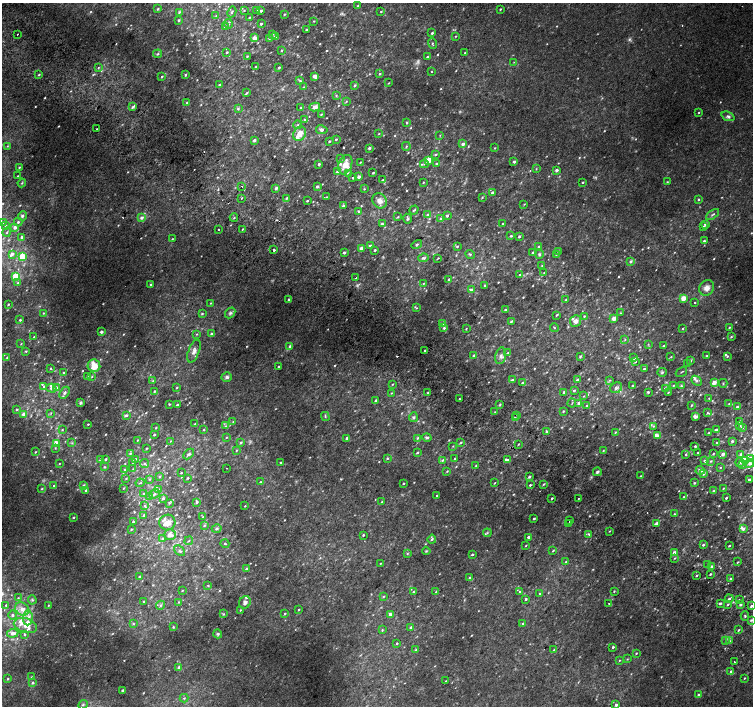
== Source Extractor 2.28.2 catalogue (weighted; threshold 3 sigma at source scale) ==
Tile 11 of 4 x 4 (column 3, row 3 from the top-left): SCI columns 3042-4543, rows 1673-3079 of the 6074 x 6092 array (HDU 1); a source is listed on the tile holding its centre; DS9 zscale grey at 2 x 2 block average (1 PNG px = mean of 2 x 2 image px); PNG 755 x 708 px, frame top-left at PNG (2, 3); each listed source drawn as its Kron ellipse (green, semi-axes under 4 px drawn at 4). Shown black and unused: <1% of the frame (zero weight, under 2 of 3 exposures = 2% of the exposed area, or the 3 px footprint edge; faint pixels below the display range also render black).
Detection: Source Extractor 2.28.2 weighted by HDU 2 'WHT'; one run over the whole footprint, this tile lists its part. Background 0.021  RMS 0.0081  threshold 0.0363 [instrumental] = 3 sigma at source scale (4.5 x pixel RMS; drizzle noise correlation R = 1.50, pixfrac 1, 0.0396/0.0396 arcsec/px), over >= 5 px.
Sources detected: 771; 19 too faint to see at this stretch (2 x 2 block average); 4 cosmic-ray / hot-pixel residue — neither listed nor drawn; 30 inside a brighter listed object's ellipse — not listed separately; of the other 718, all 500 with FLUX_AUTO >= 1.24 (the completeness limit of this list) listed and drawn (218 fainter detections not listed), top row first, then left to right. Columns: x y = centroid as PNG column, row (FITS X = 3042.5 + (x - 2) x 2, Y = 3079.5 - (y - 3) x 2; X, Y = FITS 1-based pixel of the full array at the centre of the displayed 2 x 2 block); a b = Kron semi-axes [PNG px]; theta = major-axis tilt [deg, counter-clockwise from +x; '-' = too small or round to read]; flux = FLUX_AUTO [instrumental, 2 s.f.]
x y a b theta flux
358 5 2 2 - 2
158 9 3 2 - 1.8
500 9 2 2 - 1.8
244 11 2 2 - 1.3
257 11 3 3 - 2
261 11 3 2 - 3.8
381 11 2 2 - 1.5
179 12 3 2 - 2
232 12 6 3 61 2.5
284 14 3 2 - 1.9
216 16 3 2 - 1.3
250 17 3 2 - 1.3
179 20 2 2 - 2.5
314 21 3 2 - 1.3
228 24 4 3 - 2.2
261 24 2 2 - 3.4
225 27 3 3 - 1.9
306 30 2 2 - 2.2
432 33 3 2 - 3.2
17 34 2 2 - 3.5
272 34 4 3 - 3.2
456 36 3 2 - 1.2
275 37 2 2 - 5.4
254 38 3 3 - 15
269 38 3 3 - 2.1
432 44 5 2 - 2
281 50 3 2 - 1.3
227 52 2 2 - 2.4
465 52 2 2 - 1.3
158 54 4 3 - 2.4
247 56 2 2 - 1.4
427 57 3 2 - 2.2
514 62 3 2 - 1.3
256 66 2 2 - 1.4
279 67 2 2 - 3.4
98 68 3 2 - 1.6
432 72 2 2 - 3.2
380 74 3 3 - 2.2
39 75 3 2 - 1.8
185 75 3 2 - 2.2
315 76 3 3 - 8.9
162 77 3 3 - 2.2
300 81 4 3 - 1.8
389 83 3 2 - 1.4
219 85 3 2 - 1.7
355 85 3 3 - 2.3
304 87 3 3 - 1.3
247 93 3 2 - 1.7
336 95 3 3 - 1.6
346 101 3 3 - 1.4
187 103 3 3 - 2.7
133 107 4 2 - 3.6
315 107 5 4 - 9.8
301 108 2 2 - 2.6
238 109 3 3 - 2.5
699 112 3 2 - 1.3
321 114 3 2 - 1.9
728 116 7 4 -21 4.9
305 120 4 3 - 2.8
407 123 3 2 - 3.4
298 125 4 3 - 2.3
97 129 2 2 - 3.3
322 130 6 4 -11 4.8
299 134 8 6 63 18
379 134 3 2 - 1.3
440 135 3 2 - 1.3
336 139 2 2 - 2.5
254 140 2 2 - 6.4
329 141 2 2 - 3.2
463 144 2 2 - 8.4
7 146 3 2 - 1.4
406 146 4 3 - 2.3
369 148 3 3 - 2.8
495 148 2 2 - 1.3
436 154 4 3 - 2.2
340 158 3 3 - 1.4
429 160 3 3 - 24
360 162 2 2 - 1.4
514 162 2 2 - 5.1
436 163 3 2 - 2.3
319 164 2 2 - 4.1
424 164 4 3 - 2.5
345 165 10 6 69 28
19 167 3 2 - 1.9
536 169 3 2 - 1.3
557 170 2 2 - 7.4
337 172 3 3 - 4.1
348 173 4 4 - 3.3
373 173 2 2 - 2.3
18 176 3 2 - 1.7
359 177 2 2 - 7.5
353 178 2 2 - 1.7
383 180 3 3 - 3.9
423 182 2 2 - 1.5
583 182 2 2 - 2.6
667 182 2 2 - 1.2
22 183 4 3 - 1.8
242 186 2 2 - 2.5
317 186 3 3 - 4
276 188 3 3 - 5
364 189 2 2 - 1.4
492 193 4 3 - 3.7
327 197 3 2 - 1.3
482 197 3 2 - 1.6
242 198 2 2 - 1.7
287 198 4 3 - 2.3
699 199 2 2 - 2.6
307 201 2 2 - 2
380 201 8 6 -51 12
524 204 3 2 - 1.4
343 206 3 3 - 3.3
414 210 4 2 - 2.1
358 211 2 2 - 3.6
713 214 7 3 37 3.3
428 215 4 4 - 5.3
22 216 4 4 - 5
447 216 3 2 - 3.3
398 217 3 2 - 1.7
142 218 3 3 - 5.7
234 218 4 2 - 1.5
440 218 3 3 - 2.3
408 219 5 3 - 3.4
3 222 3 3 - 1.9
18 222 4 3 - 3.5
382 224 3 3 - 5
503 224 2 2 - 2.1
705 224 3 2 - 4.9
5 225 3 3 - 1.9
15 227 3 3 - 8.2
703 227 3 3 - 4
218 229 2 2 - 7.4
242 229 3 2 - 1.5
7 232 4 3 - 2.5
511 236 3 3 - 2.4
519 236 2 2 - 3.1
22 237 3 3 - 4.1
172 239 3 2 - 1.4
704 241 2 2 - 4.3
417 244 5 3 - 2.9
370 246 2 2 - 5.6
457 246 3 3 - 2.2
539 246 3 3 - 2.5
361 248 4 3 - 5.9
274 250 2 2 - 38
375 250 2 2 - 3.2
558 251 2 2 - 3.3
344 253 2 2 - 6.4
533 253 3 2 - 2.5
12 254 4 3 - 7
470 254 5 3 - 2.3
539 254 4 4 - 3
556 254 2 2 - 2.2
22 257 3 3 - 62
423 258 5 3 - 3.5
438 258 3 2 - 1.3
630 262 4 3 - 3.8
542 266 3 3 - 2.2
544 273 3 3 - 1.7
520 274 3 2 - 3
16 277 3 3 - 91
356 278 2 2 - 1.8
449 279 2 2 - 4.1
18 283 4 3 - 2.2
423 283 3 3 - 1.5
151 285 3 2 - 2.8
484 285 3 3 - 1.7
707 288 8 7 - 12
471 289 4 3 - 3.4
683 298 3 2 - 28
566 299 3 2 - 1.4
288 300 4 3 - 2.2
694 302 2 2 - 19
211 303 3 2 - 1.3
8 304 3 2 - 2
416 308 3 3 - 1.7
505 310 2 2 - 3.5
43 313 3 3 - 1.5
230 313 6 4 49 4.6
620 313 3 2 - 1.5
202 314 3 3 - 2.3
557 315 3 2 - 2
584 316 2 2 - 1.3
614 319 3 3 - 11
20 320 3 2 - 2.6
511 321 3 2 - 2.6
576 321 6 5 - 9
442 324 2 2 - 7.7
729 327 2 2 - 1.6
444 328 2 2 - 3.4
554 328 4 2 - 1.3
683 328 3 2 - 1.7
466 329 4 2 - 1.3
101 332 2 2 - 6.5
197 334 3 3 - 1.6
211 334 4 3 - 2.4
34 337 3 2 - 1.9
731 337 3 3 - 2.2
625 339 3 2 - 1.3
21 344 3 2 - 1.2
648 344 3 2 - 1.4
290 346 4 3 - 3.6
663 346 3 2 - 1.8
425 350 2 2 - 2.3
26 351 3 3 - 1.7
194 351 12 5 70 10
508 353 3 2 - 1.6
474 355 3 3 - 2.7
501 356 8 5 78 7.4
580 356 3 3 - 2.4
706 356 2 2 - 1.5
727 356 3 3 - 2.5
7 357 3 2 - 1.4
671 357 3 3 - 1.3
634 358 2 2 - 3.8
690 361 3 2 - 4.4
635 362 3 3 - 2
688 364 3 2 - 2.4
94 366 6 6 - 29
278 367 2 2 - 3.6
50 368 3 2 - 1.5
644 369 3 2 - 2.3
63 372 3 2 - 2
662 372 5 4 - 2.6
681 372 6 2 32 1.4
87 376 2 2 - 1.3
92 377 3 2 - 1.3
227 377 5 5 - 4.9
577 379 4 2 - 2.6
512 380 3 3 - 4.5
610 380 3 2 - 1.5
153 381 4 3 - 1.9
697 381 6 4 -41 3.7
714 382 2 2 - 23
522 383 2 2 - 2.8
723 383 4 3 - 1.7
392 384 3 2 - 1.5
633 385 3 2 - 2.5
673 385 3 2 - 1.4
44 386 4 3 - 3.2
681 386 4 3 - 2.4
51 388 5 3 - 5.5
56 388 3 3 - 7
177 388 3 2 - 1.8
616 388 6 5 - 6.4
665 388 3 3 - 3.5
154 391 3 3 - 2.2
574 391 3 2 - 2.9
564 392 2 2 - 5.6
648 392 2 2 - 3.9
668 392 4 2 - 1.8
65 393 6 4 58 5.8
391 393 3 3 - 1.3
428 393 3 2 - 2
584 396 3 2 - 1.3
709 398 3 2 - 1.4
459 399 2 2 - 1.4
376 401 3 2 - 3.5
80 403 3 3 - 4.7
572 403 4 2 - 1.3
579 403 3 3 - 5.9
169 404 3 3 - 1.5
500 404 3 3 - 2.2
729 404 2 2 - 1.4
177 405 3 2 - 2.8
692 405 3 2 - 2
586 406 2 2 - 1.3
737 407 3 2 - 5.9
16 409 2 2 - 2.7
563 411 3 2 - 1.7
495 412 3 2 - 1.4
51 413 4 3 - 2
707 413 4 3 - 2.1
24 414 3 3 - 12
126 415 4 3 - 3.6
517 415 2 2 - 4
695 416 4 3 - 5.8
325 417 4 2 - 1.8
413 417 5 4 - 3.5
515 417 2 2 - 5.4
233 421 3 3 - 1.2
740 421 3 2 - 1.8
88 424 2 2 - 1.4
195 424 3 2 - 1.9
740 425 3 3 - 1.9
225 426 4 3 - 2.2
653 426 3 3 - 1.7
742 427 3 3 - 4.7
156 428 2 2 - 1.5
62 430 3 3 - 1.5
204 430 2 2 - 1.5
716 430 3 2 - 3.9
547 431 3 3 - 1.8
615 432 3 2 - 1.7
708 433 3 2 - 1.7
154 435 2 2 - 3.1
658 436 4 3 - 6.9
226 437 3 2 - 1.6
427 437 5 3 - 4.8
347 438 3 2 - 4.7
417 438 4 3 - 2
137 440 3 2 - 1.6
170 441 3 3 - 1.5
732 441 3 3 - 3.8
56 443 3 3 - 26
72 443 3 3 - 2.1
241 443 4 3 - 2.8
461 443 4 2 - 2.2
717 443 3 2 - 3.2
518 444 3 2 - 1.3
453 446 3 3 - 1.4
695 446 2 2 - 3.6
55 448 4 3 - 1.8
146 448 3 2 - 1.7
236 450 3 2 - 1.4
603 451 3 2 - 1.7
35 452 3 2 - 1.5
130 453 4 3 - 2
417 453 4 2 - 2.1
698 453 2 2 - 1.3
713 453 3 2 - 1.6
189 454 6 4 44 4.6
686 454 3 3 - 2.2
723 454 2 2 - 9.8
741 454 4 3 - 3.2
387 458 3 2 - 2.3
455 458 3 2 - 1.8
750 458 4 3 - 6.4
100 459 4 3 - 1.8
105 459 3 3 - 2.8
135 459 3 3 - 2.4
442 460 4 3 - 2.7
508 460 4 3 - 2.8
746 460 3 3 - 42
705 461 3 2 - 5.9
711 461 4 3 - 2.3
132 462 3 2 - 1.3
281 463 3 2 - 1.4
740 463 4 3 - 3.9
750 463 4 4 - 6.3
59 464 3 2 - 1.5
144 464 4 3 - 2.7
743 464 3 2 - 7.4
476 465 3 2 - 1.6
104 467 3 3 - 2
720 467 3 2 - 1.3
226 468 2 2 - 1.8
124 469 3 3 - 1.7
133 469 3 3 - 1.4
700 470 4 3 - 7.3
447 471 3 2 - 1.5
597 472 4 3 - 4.1
181 473 2 2 - 2.2
704 474 3 3 - 3.4
160 476 4 3 - 2.3
640 476 2 2 - 1.6
529 477 3 3 - 3.3
126 478 3 3 - 1.6
188 478 3 2 - 2
149 479 4 3 - 1.8
749 480 2 2 - 6.6
260 482 3 2 - 1.8
140 483 4 2 - 1.9
403 483 2 2 - 2.1
494 483 3 2 - 1.5
694 483 3 3 - 1.8
544 484 3 2 - 2
54 485 3 3 - 1.9
530 485 2 2 - 3.6
83 486 4 3 - 4.2
123 488 3 2 - 1.6
723 488 2 2 - 1.4
41 489 3 3 - 1.9
159 489 4 2 - 1.6
86 490 2 2 - 2.3
714 491 3 2 - 3
144 494 4 3 - 2.8
155 494 5 4 - 4.8
437 496 2 2 - 1.4
149 497 3 3 - 3.7
684 497 3 2 - 1.5
163 498 3 3 - 3.2
552 498 2 2 - 2.6
578 498 2 2 - 1.5
726 498 2 2 - 2.5
196 502 3 2 - 4.9
382 502 3 3 - 1.6
169 503 4 3 - 1.5
145 506 4 3 - 1.7
245 506 2 2 - 1.4
674 514 3 2 - 1.6
144 515 2 2 - 2.8
74 517 2 2 - 1.7
203 517 3 3 - 1.7
534 519 2 2 - 3.1
570 521 2 2 - 2
133 522 3 2 - 2.2
167 522 8 8 - 14
569 523 2 2 - 6.1
657 523 2 2 - 13
204 525 3 2 - 1.4
131 529 3 2 - 2.1
217 529 5 3 - 3.7
743 529 3 3 - 4.7
609 531 3 2 - 1.3
487 533 4 3 - 2.1
589 534 4 3 - 2.6
170 535 6 5 - 12
363 535 2 2 - 2.4
528 537 2 2 - 9
163 539 4 3 - 2.9
432 539 4 3 - 2.6
189 541 4 2 - 1.4
225 544 4 2 - 1.9
526 545 3 2 - 1.4
703 545 3 3 - 2.7
729 546 2 2 - 1.9
180 551 6 3 -44 3.5
426 551 4 3 - 2.1
553 551 3 2 - 1.8
674 553 3 2 - 11
407 554 4 3 - 1.6
472 554 2 2 - 3.1
675 558 4 2 - 1.5
566 562 3 2 - 1.9
738 562 3 2 - 1.4
380 563 3 2 - 1.3
707 565 2 2 - 2.4
712 566 2 2 - 7.5
246 569 3 3 - 3.1
710 574 3 2 - 2.2
697 575 2 2 - 1.9
139 577 3 2 - 2.2
470 578 2 2 - 4.7
730 579 3 2 - 2.1
208 585 3 3 - 1.8
182 590 2 2 - 1.4
520 591 3 2 - 1.4
614 591 3 2 - 1.7
413 592 3 3 - 2
436 592 3 2 - 2.2
539 594 3 2 - 1.9
383 596 3 2 - 1.6
18 598 4 3 - 2.4
526 599 2 2 - 2.4
729 599 4 3 - 3.8
32 600 4 4 - 3.4
739 600 2 2 - 1.7
143 602 4 2 - 2.5
179 602 3 3 - 1.6
245 602 6 5 - 6.9
609 603 2 2 - 1.3
720 603 3 2 - 3.4
728 604 4 3 - 2.1
6 605 2 2 - 1.5
48 605 3 2 - 1.5
160 605 4 3 - 3.3
741 605 4 3 - 2.4
751 606 3 2 - 3.3
22 609 7 6 - 14
240 610 3 2 - 1.3
299 610 3 2 - 1.7
223 614 4 3 - 2
285 614 3 3 - 1.9
390 614 2 2 - 7.4
13 615 4 3 - 3.3
745 616 5 3 - 2.1
28 618 7 5 86 9.6
751 620 4 3 - 2.5
133 624 4 3 - 2.4
523 624 3 2 - 2.8
25 625 12 7 -17 15
173 627 3 3 - 1.7
411 627 3 2 - 5.2
382 630 4 3 - 1.7
738 630 3 2 - 1.6
13 633 5 3 - 8.9
24 634 4 2 - 1.9
218 634 4 4 - 3.5
725 641 2 2 - 5.8
729 641 4 3 - 2.9
397 643 2 2 - 1.6
613 647 3 2 - 2.9
416 650 4 2 - 1.7
554 650 2 2 - 2.2
636 653 3 2 - 1.7
627 659 3 2 - 1.4
619 660 3 2 - 1.3
734 662 2 2 - 2.5
179 667 2 2 - 9.6
731 672 3 2 - 5.1
32 677 3 2 - 1.6
744 678 3 2 - 1.4
8 679 3 3 - 2.2
446 681 3 3 - 1.4
33 683 3 3 - 3.7
123 690 2 2 - 5.3
698 695 3 2 - 3.3
184 698 4 3 - 2.2
83 705 5 3 - 3
616 705 2 2 - 5.3
Isophote crosses this tile's border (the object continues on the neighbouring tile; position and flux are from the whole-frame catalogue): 2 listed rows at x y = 750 463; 751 620
Diffuse or blended objects may show on this block-average render without a row.